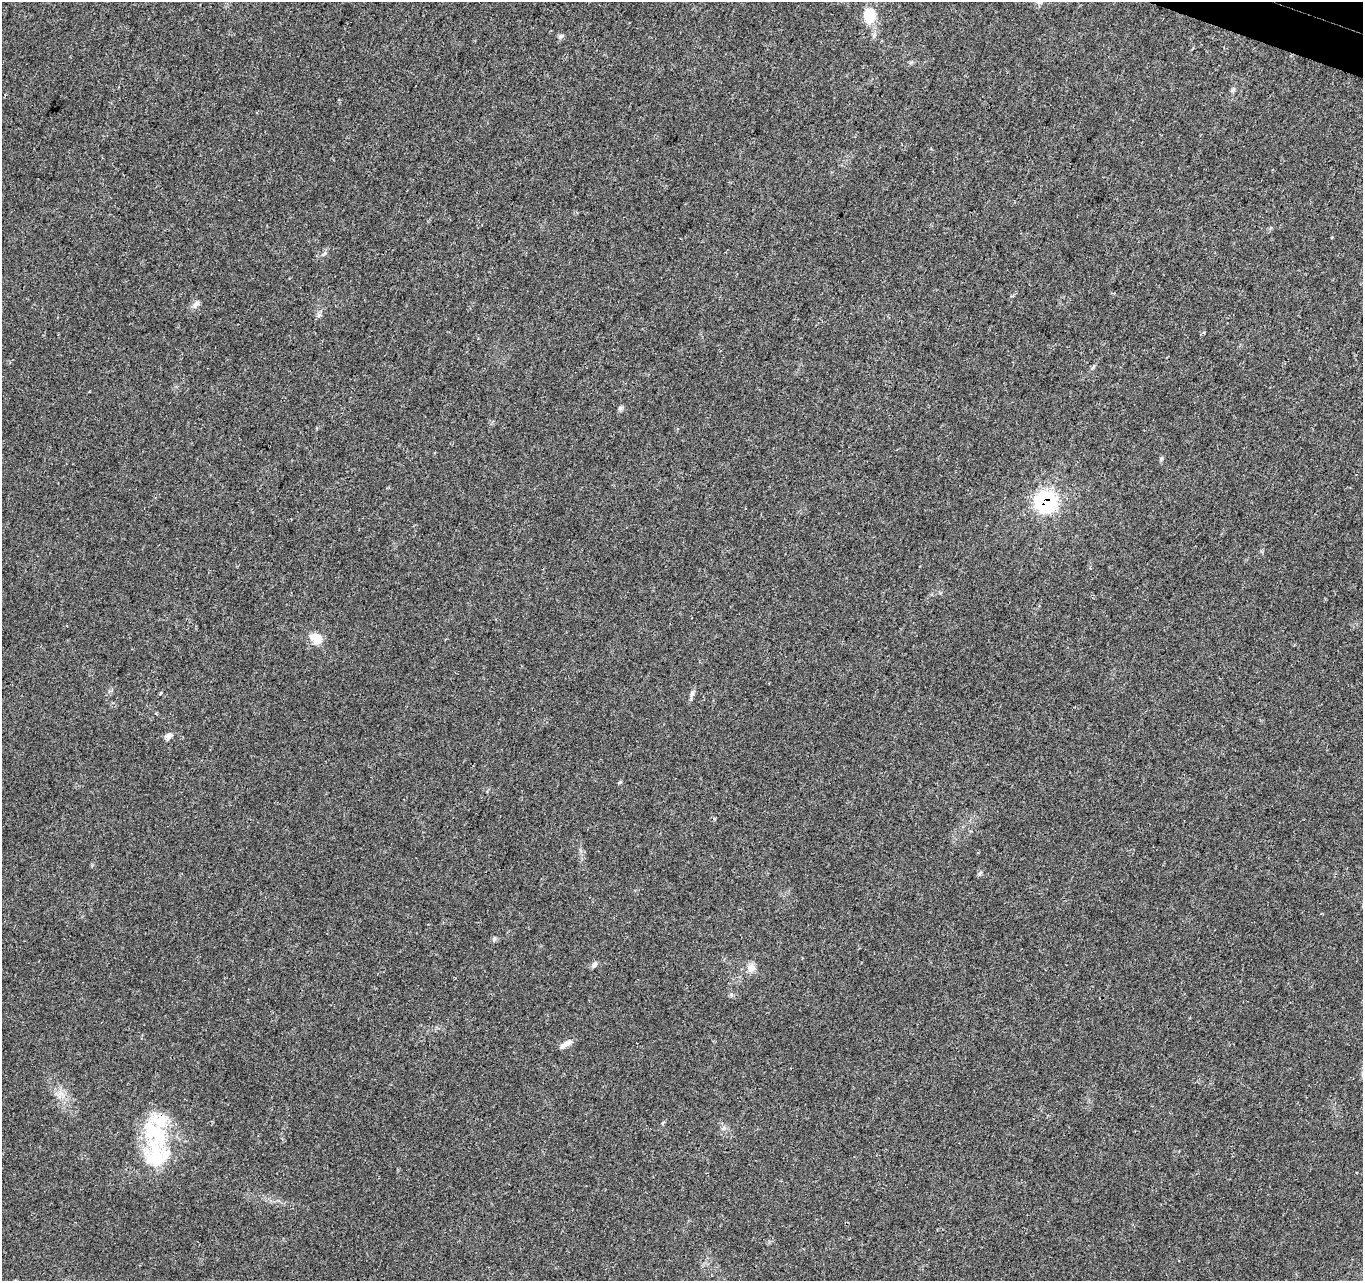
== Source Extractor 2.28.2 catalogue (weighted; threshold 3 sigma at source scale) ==
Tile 10 of 4 x 4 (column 2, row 3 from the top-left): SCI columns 1435-2795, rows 1612-2890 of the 5588 x 5718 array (HDU 1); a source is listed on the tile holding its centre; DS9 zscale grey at full resolution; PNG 1365 x 1283 px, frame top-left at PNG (2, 2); no overlay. Shown black and unused: <1% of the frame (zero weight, under 3 of 4 exposures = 6% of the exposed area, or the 3 px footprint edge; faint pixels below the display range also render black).
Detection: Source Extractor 2.28.2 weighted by HDU 2 'WHT'; one run over the whole footprint, this tile lists its part. Background 0.0374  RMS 0.0038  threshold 0.0173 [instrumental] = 3 sigma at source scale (4.5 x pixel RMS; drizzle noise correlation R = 1.50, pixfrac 1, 0.0396/0.0396 arcsec/px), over >= 5 px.
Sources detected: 18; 1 inside a brighter object's white glare — not listed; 2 inside a brighter listed object's ellipse — not listed separately; the other 15 listed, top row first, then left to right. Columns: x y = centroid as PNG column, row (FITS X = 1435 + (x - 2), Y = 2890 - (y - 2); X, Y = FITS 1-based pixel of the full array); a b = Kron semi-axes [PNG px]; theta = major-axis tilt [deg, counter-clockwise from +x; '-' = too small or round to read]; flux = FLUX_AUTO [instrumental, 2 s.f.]
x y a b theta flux
869 15 16 13 -90 9.6
560 36 7 4 45 0.74
196 304 13 5 52 1.5
620 408 7 6 - 0.83
1161 459 6 4 72 0.57
1046 502 9 9 - 92
316 638 14 11 -34 5.5
692 694 10 5 70 1.1
168 736 10 7 37 1.8
620 782 5 4 - 0.46
494 939 7 4 47 0.66
594 965 10 6 54 1.1
751 968 12 11 - 2.7
565 1044 17 6 32 2.3
156 1157 49 38 71 27
Overlapping masked pixels (flux is a lower limit): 1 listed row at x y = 1046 502
Unlisted compact peaks at least as high as the median listed source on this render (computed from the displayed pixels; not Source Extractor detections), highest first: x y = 731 994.